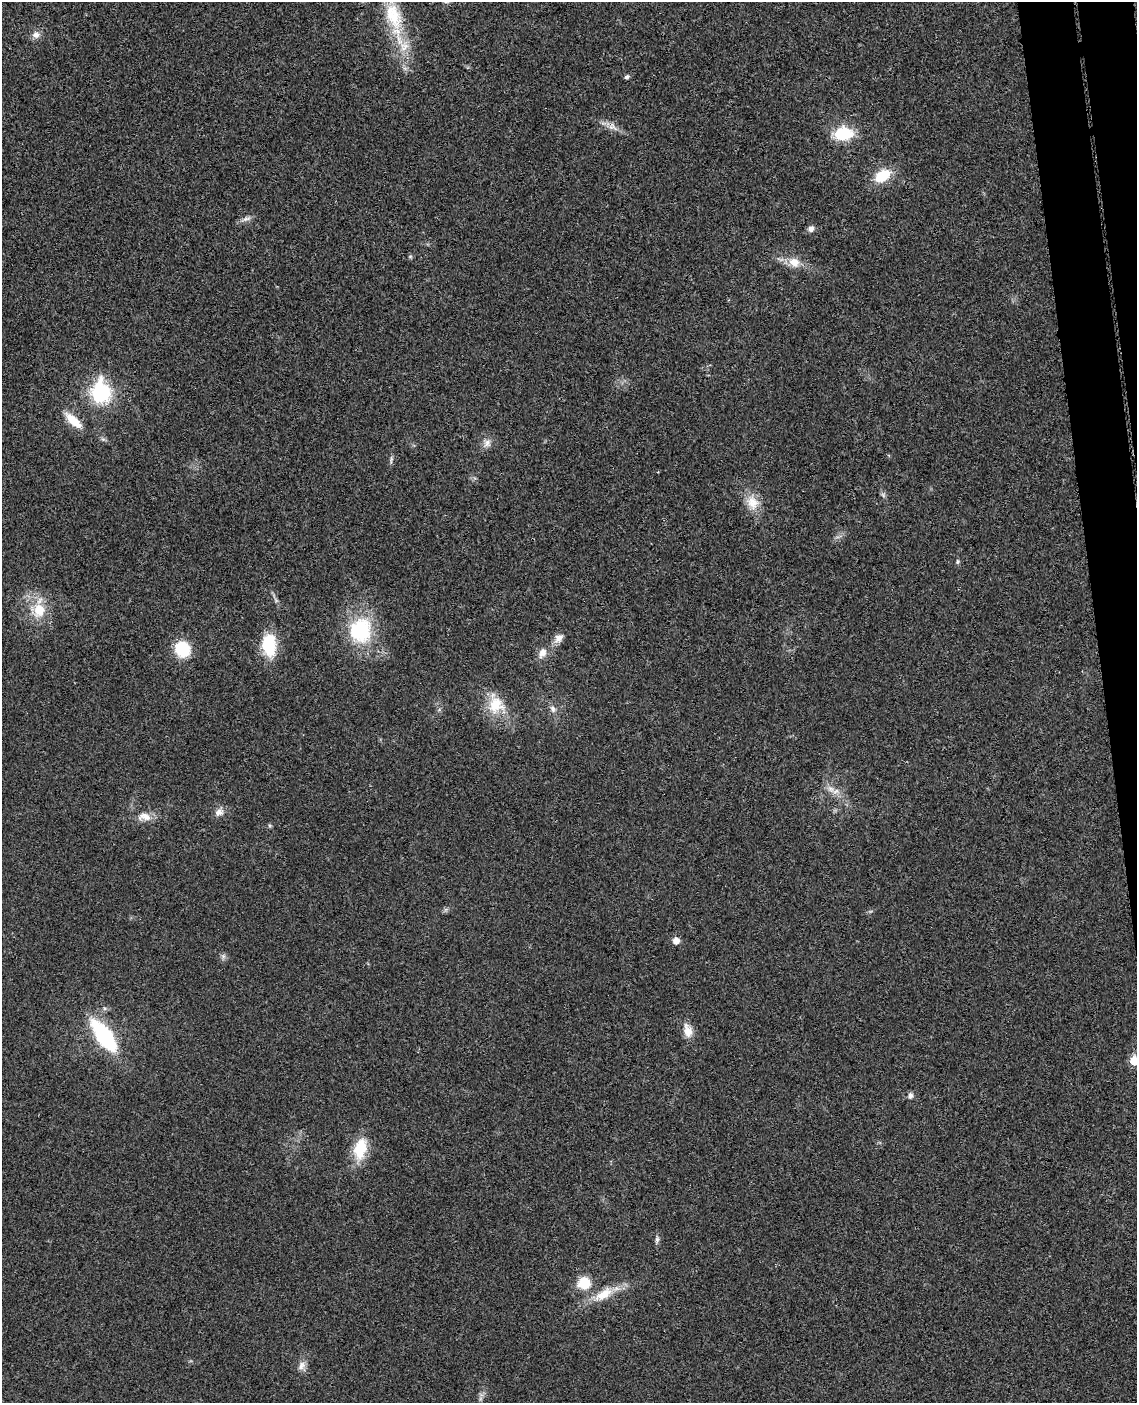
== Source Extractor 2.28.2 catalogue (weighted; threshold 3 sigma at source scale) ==
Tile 6 of 4 x 3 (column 2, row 2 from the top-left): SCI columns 1192-2326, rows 1540-2940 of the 4656 x 4585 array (HDU 1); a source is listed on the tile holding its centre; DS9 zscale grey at full resolution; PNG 1139 x 1405 px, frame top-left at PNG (2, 2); no overlay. Shown black and unused: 3% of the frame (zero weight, under 3 of 4 exposures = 6% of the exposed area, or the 3 px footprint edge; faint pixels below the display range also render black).
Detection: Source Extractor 2.28.2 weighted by HDU 2 'WHT'; one run over the whole footprint, this tile lists its part. Background 0.0216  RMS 0.0044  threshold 0.0196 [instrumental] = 3 sigma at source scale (4.5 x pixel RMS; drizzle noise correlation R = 1.50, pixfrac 1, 0.05/0.05 arcsec/px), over >= 5 px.
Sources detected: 39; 1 too faint to see at this stretch — not listed; the other 38 listed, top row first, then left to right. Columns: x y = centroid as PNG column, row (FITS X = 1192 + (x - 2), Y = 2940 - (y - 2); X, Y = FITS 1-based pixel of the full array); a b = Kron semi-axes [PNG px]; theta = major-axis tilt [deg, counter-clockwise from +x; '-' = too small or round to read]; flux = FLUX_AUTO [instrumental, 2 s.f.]
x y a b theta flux
393 16 65 20 -75 27
36 35 10 9 - 2.5
627 77 7 5 27 0.93
612 127 14 9 -33 3.2
843 134 17 12 4 19
882 176 17 11 34 13
246 219 13 5 17 1.9
811 229 7 7 - 1.8
410 256 6 4 -18 0.53
794 262 16 12 -23 5.6
101 392 21 17 -82 35
73 421 26 10 -42 7.7
487 443 12 9 55 2.7
391 460 11 3 81 0.96
753 503 21 16 -65 7.5
957 562 7 4 84 0.72
39 610 20 16 85 11
361 630 33 29 81 31
559 638 14 9 41 3
269 645 26 16 -85 16
182 649 14 13 - 18
542 653 14 9 67 3.5
496 704 28 22 -70 13
553 709 10 7 -59 1.8
831 789 10 6 -27 2.4
219 812 12 9 15 2.7
144 817 19 11 -9 4.7
676 941 5 5 - 4.4
223 956 7 4 -72 0.97
688 1031 19 10 -75 4.8
104 1036 27 10 -54 58
1134 1061 5 5 - 13
910 1095 8 7 - 1.4
360 1148 23 13 77 14
657 1239 9 5 80 1.2
584 1283 14 13 - 9.4
603 1294 29 13 31 9.8
301 1366 13 9 61 2.6
Isophote crosses this tile's border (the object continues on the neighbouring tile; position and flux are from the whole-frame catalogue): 1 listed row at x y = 1134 1061